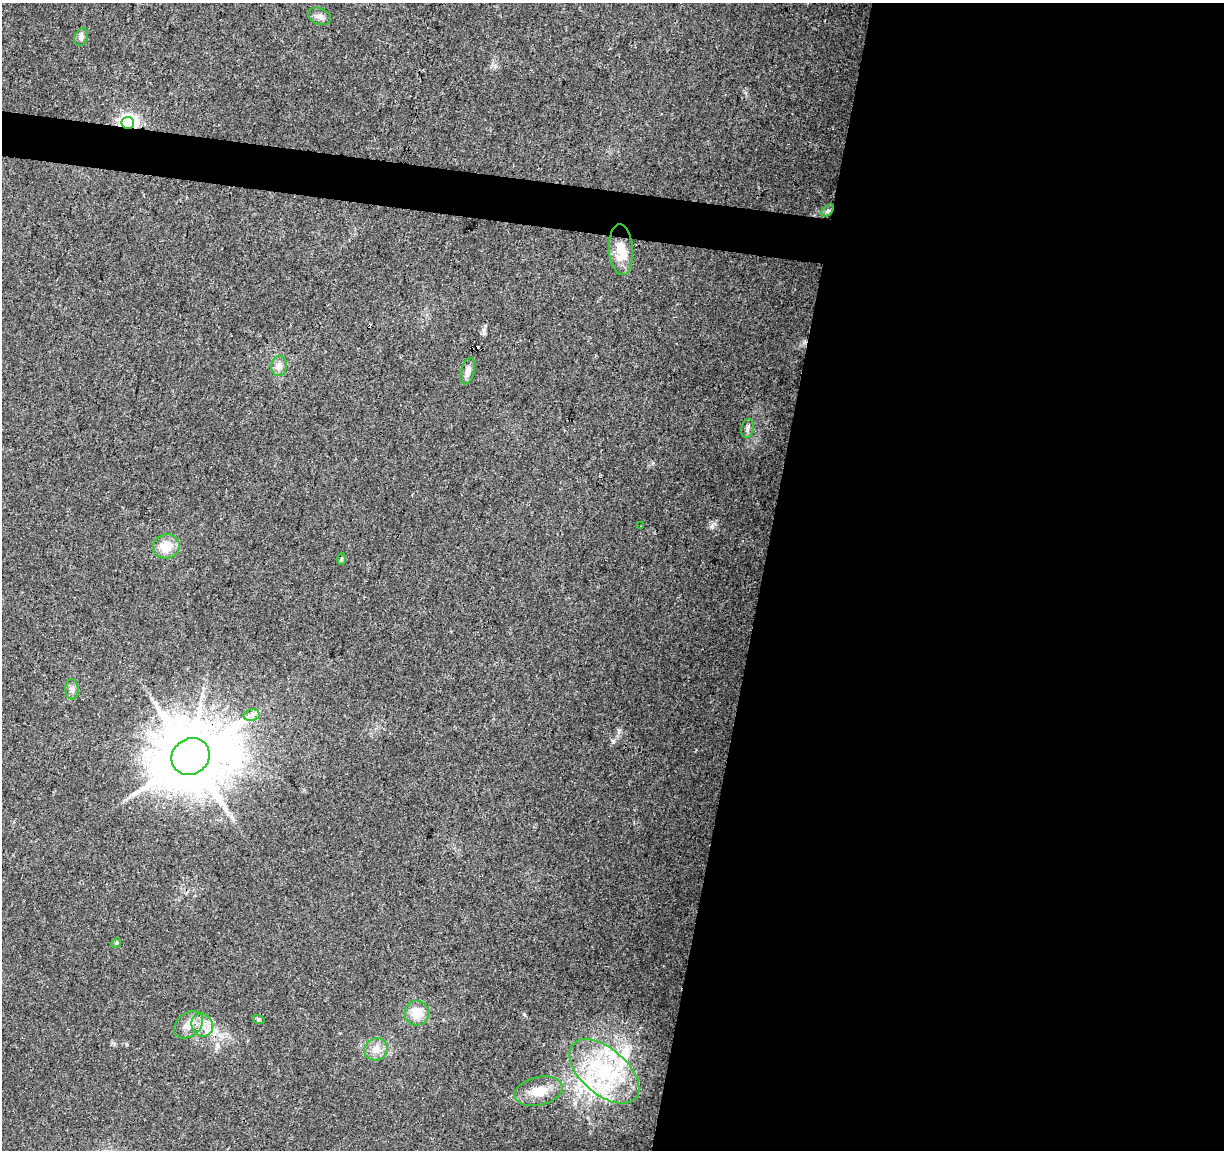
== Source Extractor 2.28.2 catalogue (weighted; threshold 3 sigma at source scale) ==
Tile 12 of 4 x 4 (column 4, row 3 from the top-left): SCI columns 3665-4886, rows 1373-2520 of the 4895 x 5100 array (HDU 1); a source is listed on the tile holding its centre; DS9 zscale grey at full resolution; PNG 1226 x 1152 px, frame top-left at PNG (2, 3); each listed source drawn as its Kron ellipse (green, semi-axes under 4 px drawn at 4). Shown black and unused: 40% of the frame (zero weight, under 3 of 4 exposures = <1% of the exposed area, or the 3 px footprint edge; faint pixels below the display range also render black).
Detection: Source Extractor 2.28.2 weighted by HDU 2 'WHT'; one run over the whole footprint, this tile lists its part. Background 0.0215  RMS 0.004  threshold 0.0182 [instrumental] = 3 sigma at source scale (4.5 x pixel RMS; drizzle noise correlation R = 1.50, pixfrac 1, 0.0396/0.0396 arcsec/px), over >= 5 px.
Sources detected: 28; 2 cosmic-ray / hot-pixel residue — neither listed nor drawn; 4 inside a brighter listed object's ellipse — not listed separately; the other 22 listed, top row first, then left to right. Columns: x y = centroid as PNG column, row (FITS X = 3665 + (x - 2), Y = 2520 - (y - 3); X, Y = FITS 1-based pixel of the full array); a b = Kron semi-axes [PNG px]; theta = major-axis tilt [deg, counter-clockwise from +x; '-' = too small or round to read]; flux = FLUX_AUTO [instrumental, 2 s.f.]
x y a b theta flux
320 16 12 8 -23 1.8
81 37 9 6 71 1.3
128 123 6 6 - 140
828 211 7 4 45 0.95
621 250 25 12 -86 8.9
279 366 10 8 85 2.8
468 371 13 6 74 2.4
747 428 9 6 80 1.4
641 526 2 2 - 0.31
166 546 13 12 - 6.6
342 559 6 4 88 0.46
72 689 10 6 -89 1.5
252 715 8 5 9 1.4
191 757 20 17 35 3800
116 943 5 4 - 0.46
417 1013 12 12 - 6.9
258 1019 6 4 -19 0.55
189 1025 16 11 38 4.5
202 1025 12 10 -58 4.4
376 1049 12 11 - 4.1
604 1071 41 23 -40 38
539 1091 24 14 14 7.8
Overlapping masked pixels (flux is a lower limit): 2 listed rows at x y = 128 123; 191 757
Unlisted compact peaks at least as high as the median listed source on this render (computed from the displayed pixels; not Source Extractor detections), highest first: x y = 613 742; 712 526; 524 1014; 619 730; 484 330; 495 66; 653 463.